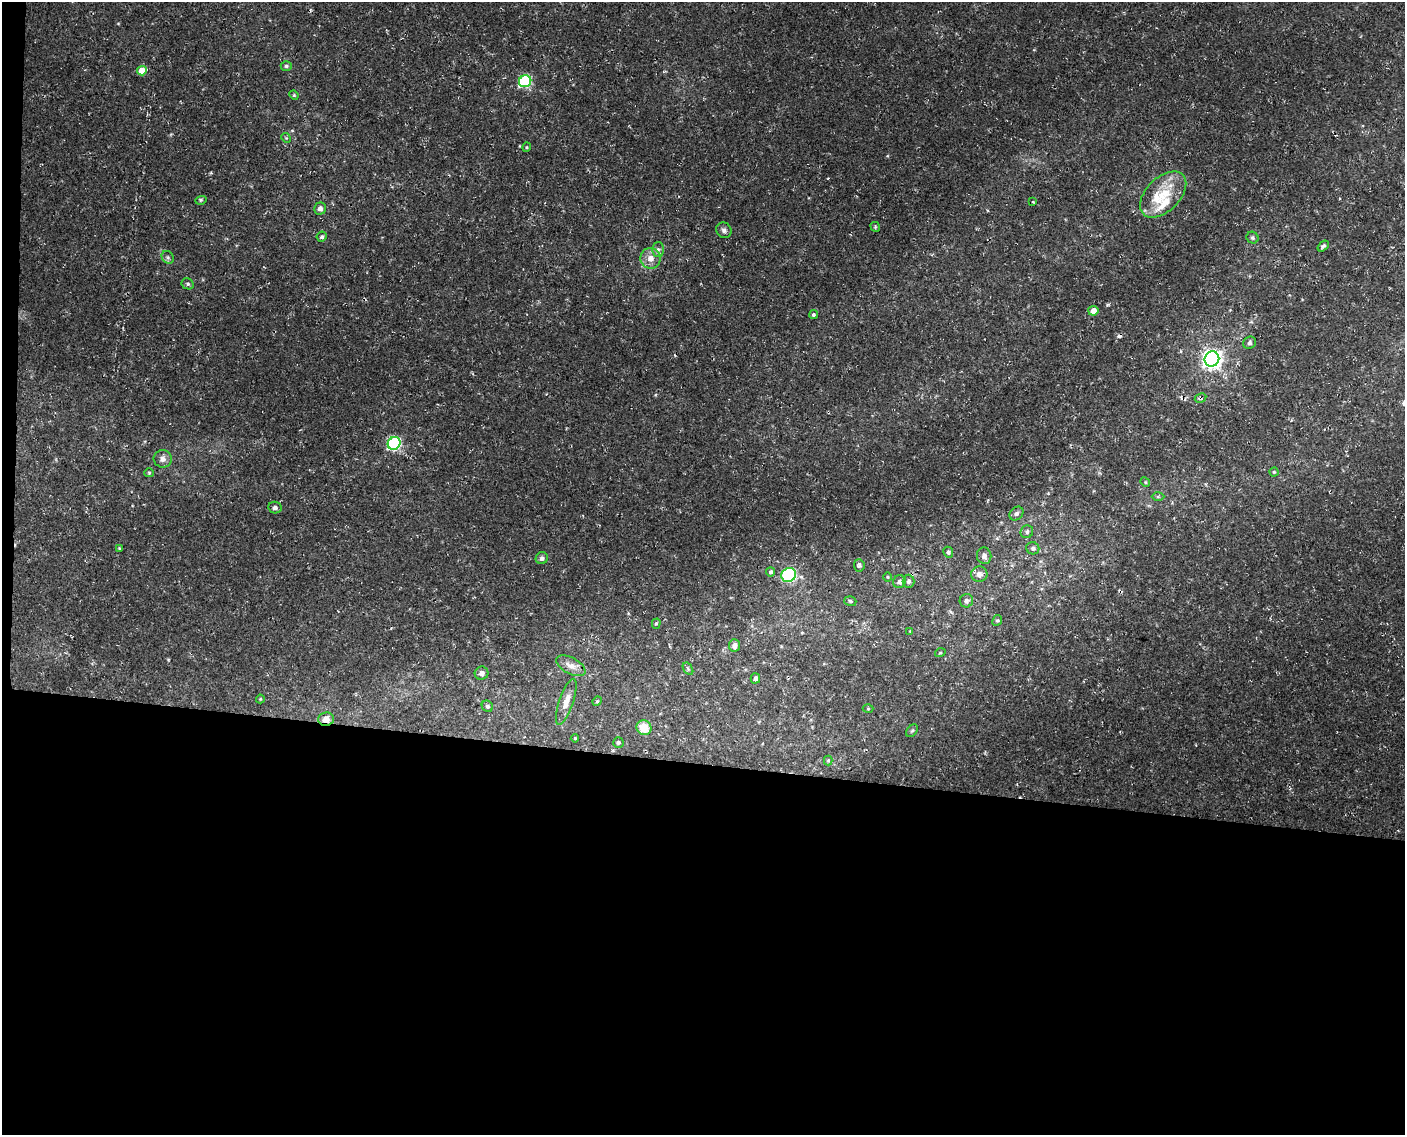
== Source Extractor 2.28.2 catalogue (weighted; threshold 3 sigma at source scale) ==
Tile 10 of 3 x 4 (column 1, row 4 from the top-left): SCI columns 404-1806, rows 3-1135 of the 4897 x 4553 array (HDU 1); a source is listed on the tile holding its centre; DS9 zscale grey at full resolution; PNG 1407 x 1137 px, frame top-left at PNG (2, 2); each listed source drawn as its Kron ellipse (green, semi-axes under 4 px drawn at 4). Shown black and unused: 33% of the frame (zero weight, under 3 of 4 exposures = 5% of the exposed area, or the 3 px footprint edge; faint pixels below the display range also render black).
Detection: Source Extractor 2.28.2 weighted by HDU 2 'WHT'; one run over the whole footprint, this tile lists its part. Background 0.00483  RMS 0.0017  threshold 0.00758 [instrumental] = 3 sigma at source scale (4.5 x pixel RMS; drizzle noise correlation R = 1.50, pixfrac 1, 0.0396/0.0396 arcsec/px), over >= 5 px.
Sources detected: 71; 2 cosmic-ray / hot-pixel residue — neither listed nor drawn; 2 inside a brighter listed object's ellipse — not listed separately; the other 67 listed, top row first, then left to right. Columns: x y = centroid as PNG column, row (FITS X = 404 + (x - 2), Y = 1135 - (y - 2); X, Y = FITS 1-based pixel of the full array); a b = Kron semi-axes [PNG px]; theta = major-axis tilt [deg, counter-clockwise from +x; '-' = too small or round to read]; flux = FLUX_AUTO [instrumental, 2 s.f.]
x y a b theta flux
286 66 5 4 - 0.3
142 71 5 4 - 2.9
525 81 6 5 - 17
294 95 5 4 - 0.18
286 138 5 4 - 0.19
527 147 4 4 - 0.18
1163 194 28 17 45 5.2
201 200 6 3 16 0.2
1033 202 3 2 - 0.12
320 208 6 6 - 0.7
875 227 5 4 - 0.25
724 230 8 7 - 0.53
322 237 5 5 - 0.32
1253 238 6 5 - 0.34
1323 246 6 4 38 0.32
658 249 7 6 - 0.5
168 257 7 5 -46 0.39
651 258 10 10 - 1.6
188 284 6 5 - 0.28
1093 311 5 5 - 1.5
813 315 5 4 - 0.28
1250 343 6 6 - 0.41
1212 359 8 7 - 86
1200 398 6 4 29 0.35
394 443 7 6 - 23
163 459 9 9 - 0.91
1274 472 4 4 - 0.2
149 473 4 4 - 0.18
1145 482 5 4 - 0.17
1158 497 6 4 1 0.23
275 508 7 6 - 0.53
1016 514 7 6 - 0.44
1027 532 6 6 - 0.37
119 548 4 4 - 0.14
1033 548 6 6 - 0.43
948 552 6 5 - 0.33
984 556 8 7 - 0.59
542 558 6 6 - 0.57
859 565 6 5 - 0.36
771 572 4 4 - 0.35
979 574 8 7 - 0.89
789 575 7 7 - 15
888 577 5 3 - 0.16
909 581 6 6 - 0.49
899 582 6 6 - 0.63
850 601 6 4 -18 0.31
966 601 7 6 - 0.5
997 620 6 4 64 0.25
656 624 5 4 - 0.27
910 631 3 3 - 0.1
735 645 6 5 - 0.72
940 653 5 3 - 0.15
571 666 16 8 -28 1.3
688 669 7 4 -57 0.26
482 673 7 6 - 0.77
755 678 5 4 - 0.47
260 699 4 4 - 0.15
597 701 5 4 - 0.21
566 702 24 7 71 1.9
487 706 6 5 - 0.32
868 709 5 3 - 0.14
326 719 8 7 - 1.3
644 728 8 7 - 3.2
912 731 7 5 52 0.3
575 738 4 4 - 0.22
618 742 5 5 - 0.31
828 760 5 4 - 0.2
Overlapping masked pixels (flux is a lower limit): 2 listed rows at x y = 1200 398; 326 719
Unlisted compact peaks at least as high as the median listed source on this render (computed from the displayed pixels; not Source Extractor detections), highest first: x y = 1107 305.